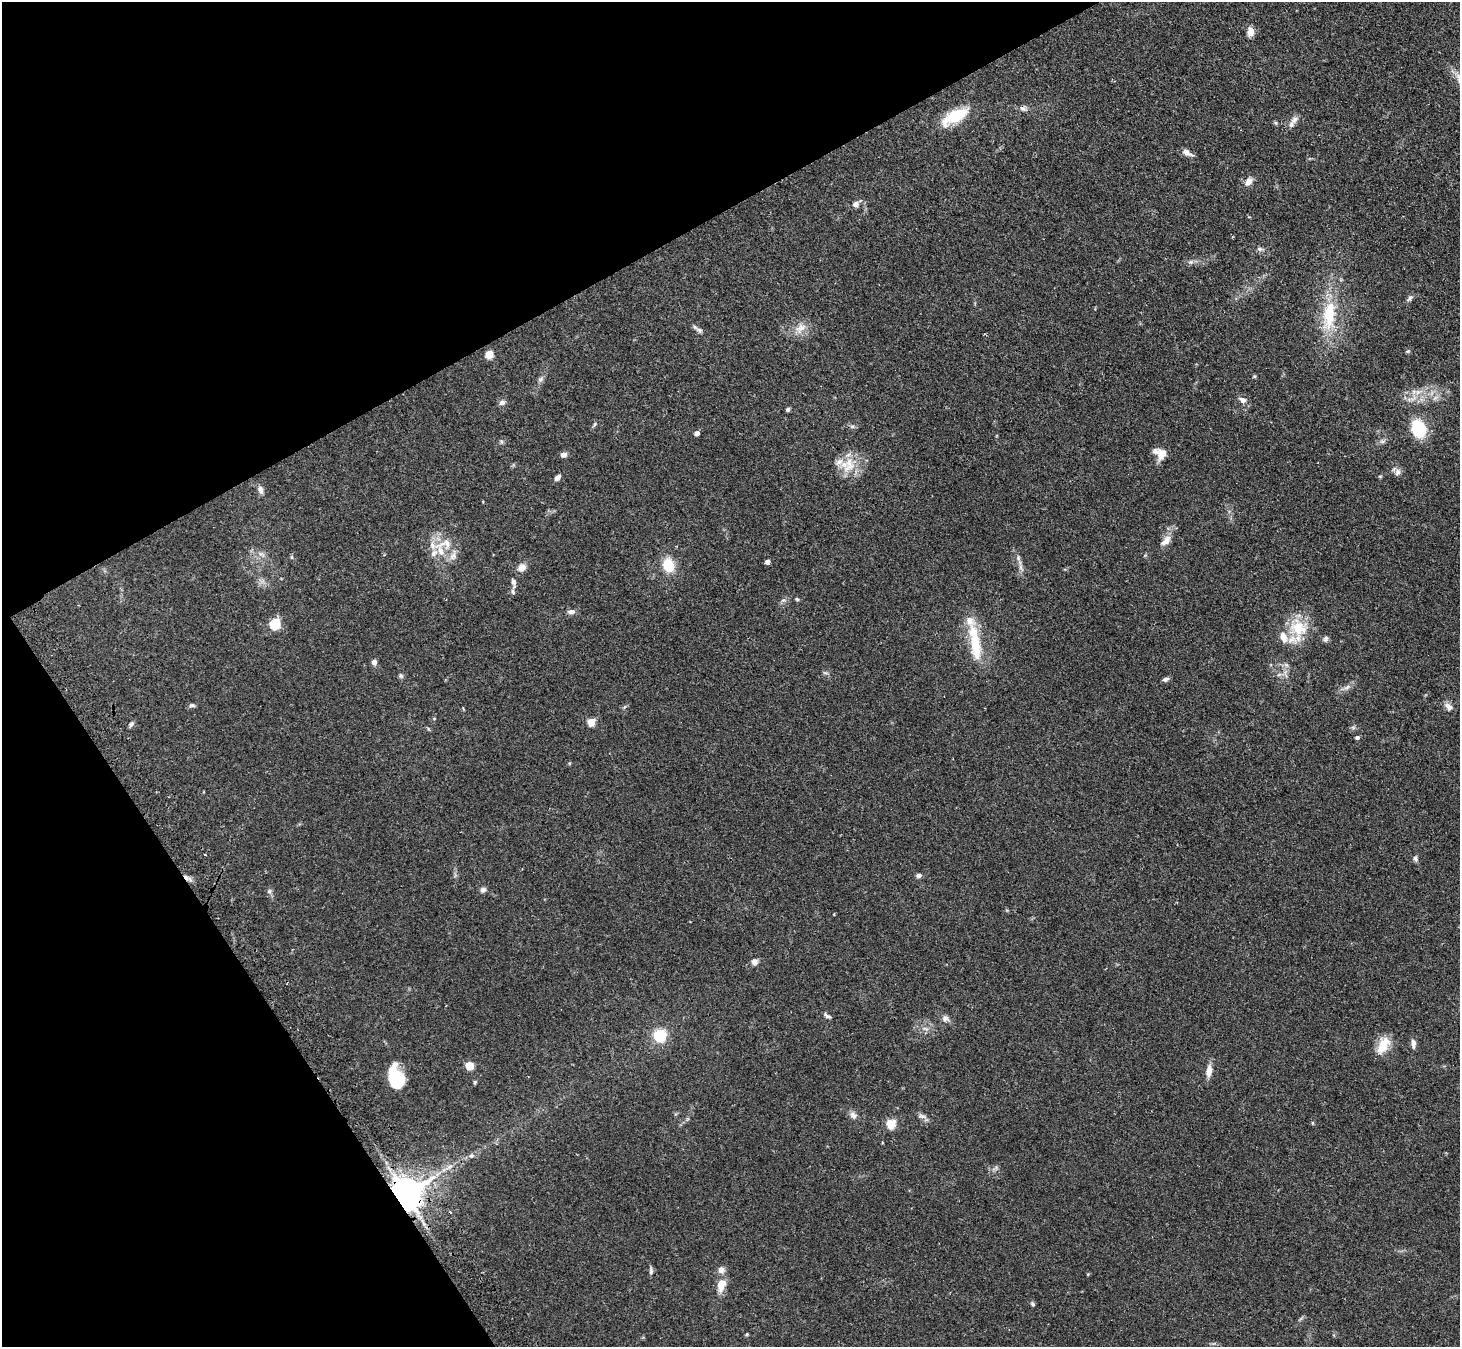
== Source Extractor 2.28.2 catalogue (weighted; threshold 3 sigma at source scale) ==
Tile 5 of 4 x 4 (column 1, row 2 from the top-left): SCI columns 33-1490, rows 2864-4208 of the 5898 x 5865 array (HDU 1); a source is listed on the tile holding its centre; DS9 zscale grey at full resolution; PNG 1462 x 1349 px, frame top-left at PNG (2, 2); no overlay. Shown black and unused: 27% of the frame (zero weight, under 2 of 3 exposures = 3% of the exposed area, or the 3 px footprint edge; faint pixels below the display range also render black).
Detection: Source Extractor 2.28.2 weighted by HDU 2 'WHT'; one run over the whole footprint, this tile lists its part. Background 0.0955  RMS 0.0063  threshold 0.0281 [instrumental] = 3 sigma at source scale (4.5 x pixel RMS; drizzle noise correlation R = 1.50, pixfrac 1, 0.05/0.05 arcsec/px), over >= 5 px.
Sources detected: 98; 1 inside a brighter object's white glare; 2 cosmic-ray / hot-pixel residue — not listed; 7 inside a brighter listed object's ellipse — not listed separately; the other 88 listed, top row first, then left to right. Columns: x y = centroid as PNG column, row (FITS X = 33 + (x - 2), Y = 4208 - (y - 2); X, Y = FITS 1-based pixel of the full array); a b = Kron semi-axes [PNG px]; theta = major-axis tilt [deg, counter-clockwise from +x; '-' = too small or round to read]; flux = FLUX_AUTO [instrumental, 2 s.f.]
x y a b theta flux
1250 32 11 7 -86 4.4
1023 109 10 5 -14 1.9
956 116 29 11 27 25
1295 119 12 7 41 2.9
1276 123 6 4 -71 0.76
1187 153 14 7 -30 3.2
1248 182 11 7 51 3.7
856 204 8 7 - 3
1260 249 8 5 -26 1.5
1190 262 7 6 - 1.5
1410 298 11 5 49 1.8
1329 315 44 18 84 30
800 328 18 11 37 6.4
699 330 12 5 -26 1.9
1408 351 6 4 18 0.69
489 354 5 5 - 16
1254 376 5 4 - 0.71
540 379 7 6 - 1.5
1418 392 7 6 - 2.5
1243 400 8 6 -26 2.8
502 402 8 7 - 2.2
787 409 4 4 - 1.5
595 424 5 5 - 0.89
852 426 6 5 - 1.2
1419 429 12 9 -64 53
697 433 4 4 - 3
501 441 6 4 -19 0.91
1382 441 7 4 -18 1.1
1162 453 14 12 -71 6.2
564 455 7 6 - 2.8
839 462 13 8 33 4.2
849 462 32 8 67 8.8
1398 472 10 7 67 2.5
1380 476 6 3 17 0.64
557 477 7 5 43 2.6
260 490 11 7 -70 2.6
1166 541 17 8 46 4.8
444 544 33 12 15 11
261 554 11 3 -25 1.6
453 556 15 9 68 4.4
291 557 6 4 -71 0.71
1018 558 7 5 -70 1.5
767 562 4 4 - 3.4
668 565 14 11 -74 14
522 567 11 9 55 4.2
513 582 14 6 -74 2.7
797 599 5 4 - 0.84
571 612 10 6 4 2.2
275 624 6 5 - 41
1298 628 26 21 -37 21
1326 639 9 7 73 1.5
976 645 45 13 -83 22
374 662 7 6 - 2.3
1279 675 7 4 19 1.2
401 676 7 6 - 1.1
1166 679 8 5 23 1.7
1347 687 9 5 36 2.1
192 705 9 5 1 1.3
1449 707 12 8 -48 3.1
434 719 5 3 - 0.46
591 722 5 5 - 14
131 724 8 5 54 1.4
1357 737 5 4 - 1.3
1415 859 8 6 -58 1.5
919 876 6 5 - 1.8
483 890 8 7 - 1.7
269 891 6 6 - 1.2
834 914 4 2 - 0.4
755 962 8 8 - 2.4
827 1016 10 4 -31 1.4
945 1018 10 8 -18 2.5
926 1029 9 3 -19 1.4
660 1036 13 11 71 18
1413 1043 11 6 -84 2.9
1383 1045 24 12 65 10
469 1066 8 8 - 6.1
1209 1071 13 7 81 5.5
393 1077 20 17 89 22
475 1082 5 4 - 0.78
853 1115 11 8 -36 2.7
922 1116 12 6 -6 2.2
891 1124 5 5 - 27
471 1155 6 5 - 1.1
406 1194 8 8 - 1400
721 1270 8 7 - 3.4
651 1271 9 5 88 1.5
721 1285 15 9 73 8
1033 1304 6 5 - 1.1
Overlapping masked pixels (flux is a lower limit): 1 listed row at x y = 406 1194